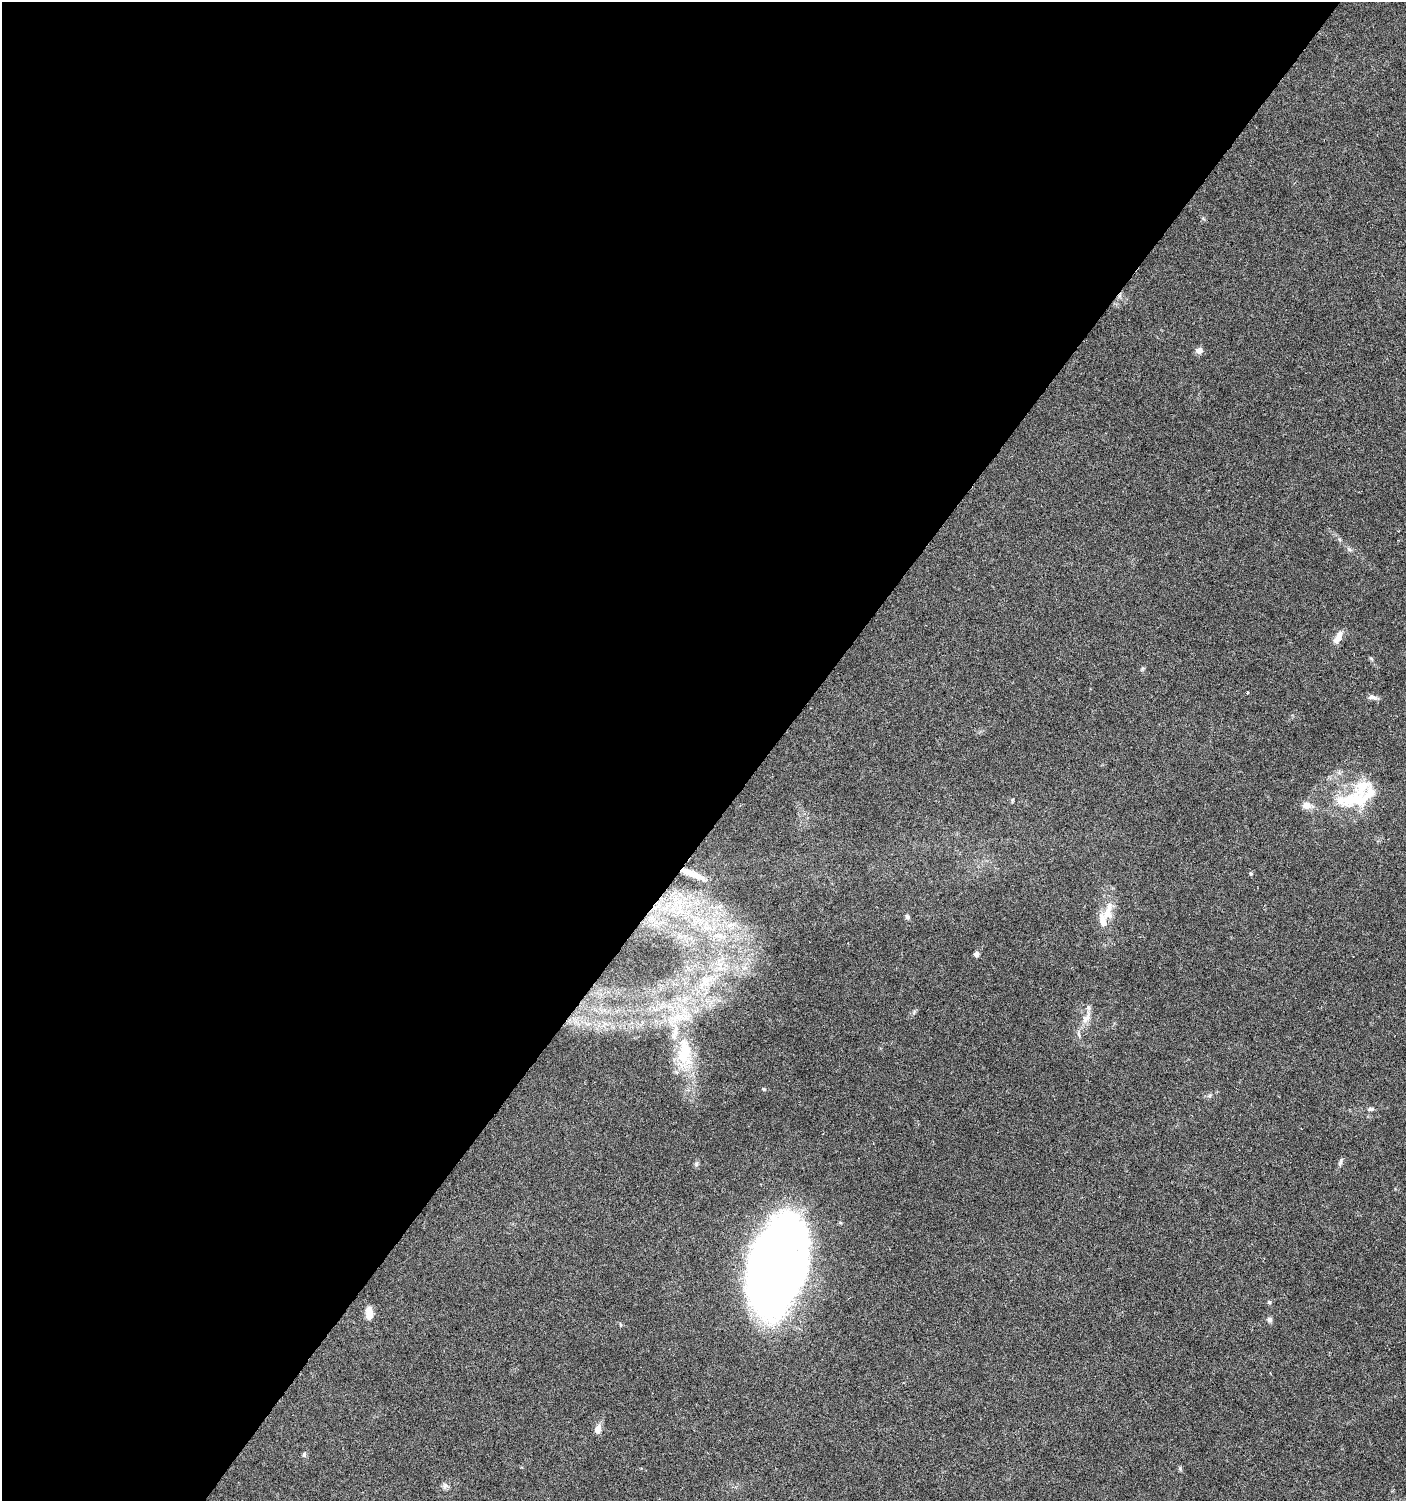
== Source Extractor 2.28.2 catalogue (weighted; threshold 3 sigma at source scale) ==
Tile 5 of 4 x 4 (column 1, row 2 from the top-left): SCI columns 242-1645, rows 2999-4497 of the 6029 x 6005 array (HDU 1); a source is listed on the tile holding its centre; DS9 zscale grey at full resolution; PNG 1408 x 1503 px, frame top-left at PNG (2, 2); no overlay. Shown black and unused: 55% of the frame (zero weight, under 5 of 9 exposures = <1% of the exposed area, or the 3 px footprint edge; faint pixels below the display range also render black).
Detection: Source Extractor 2.28.2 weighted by HDU 2 'WHT'; one run over the whole footprint, this tile lists its part. Background 0.0353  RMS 0.0025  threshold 0.0101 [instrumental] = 3 sigma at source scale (4.09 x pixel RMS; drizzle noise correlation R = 1.36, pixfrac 0.8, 0.0396/0.0396 arcsec/px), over >= 5 px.
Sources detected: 35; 2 inside a brighter object's white glare — not listed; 3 inside a brighter listed object's ellipse — not listed separately; the other 30 listed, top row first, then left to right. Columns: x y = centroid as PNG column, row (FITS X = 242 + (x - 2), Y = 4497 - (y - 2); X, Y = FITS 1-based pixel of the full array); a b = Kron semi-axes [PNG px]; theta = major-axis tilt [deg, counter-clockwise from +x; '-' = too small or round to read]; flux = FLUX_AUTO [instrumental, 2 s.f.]
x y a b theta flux
1199 350 8 7 - 1.2
1338 637 17 7 59 2.2
1371 659 6 5 - 0.32
1247 693 4 2 - 0.18
1372 697 13 6 -3 0.9
1350 799 38 18 11 11
1012 800 6 3 82 0.26
1306 805 12 9 -1 1.8
691 874 27 5 -22 2.7
1251 874 5 4 - 0.27
1108 913 29 13 76 4.4
907 917 7 6 - 0.5
730 925 12 5 26 1.3
720 936 6 6 - 0.81
976 954 6 5 - 1
707 981 8 4 19 0.91
1086 1018 21 9 58 2.5
684 1053 41 19 -88 11
763 1089 5 4 - 0.29
1210 1095 7 4 32 0.46
1370 1109 9 5 4 0.51
1341 1161 13 4 67 0.57
696 1164 8 6 89 0.47
777 1272 70 40 71 280
1269 1302 5 5 - 0.37
369 1313 15 8 90 2.4
1270 1320 7 6 - 0.65
598 1429 11 7 74 1.8
304 1454 6 5 - 0.42
445 1486 10 7 70 0.8
Unlisted compact peaks at least as high as the median listed source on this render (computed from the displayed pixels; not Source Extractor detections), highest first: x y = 1180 1468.